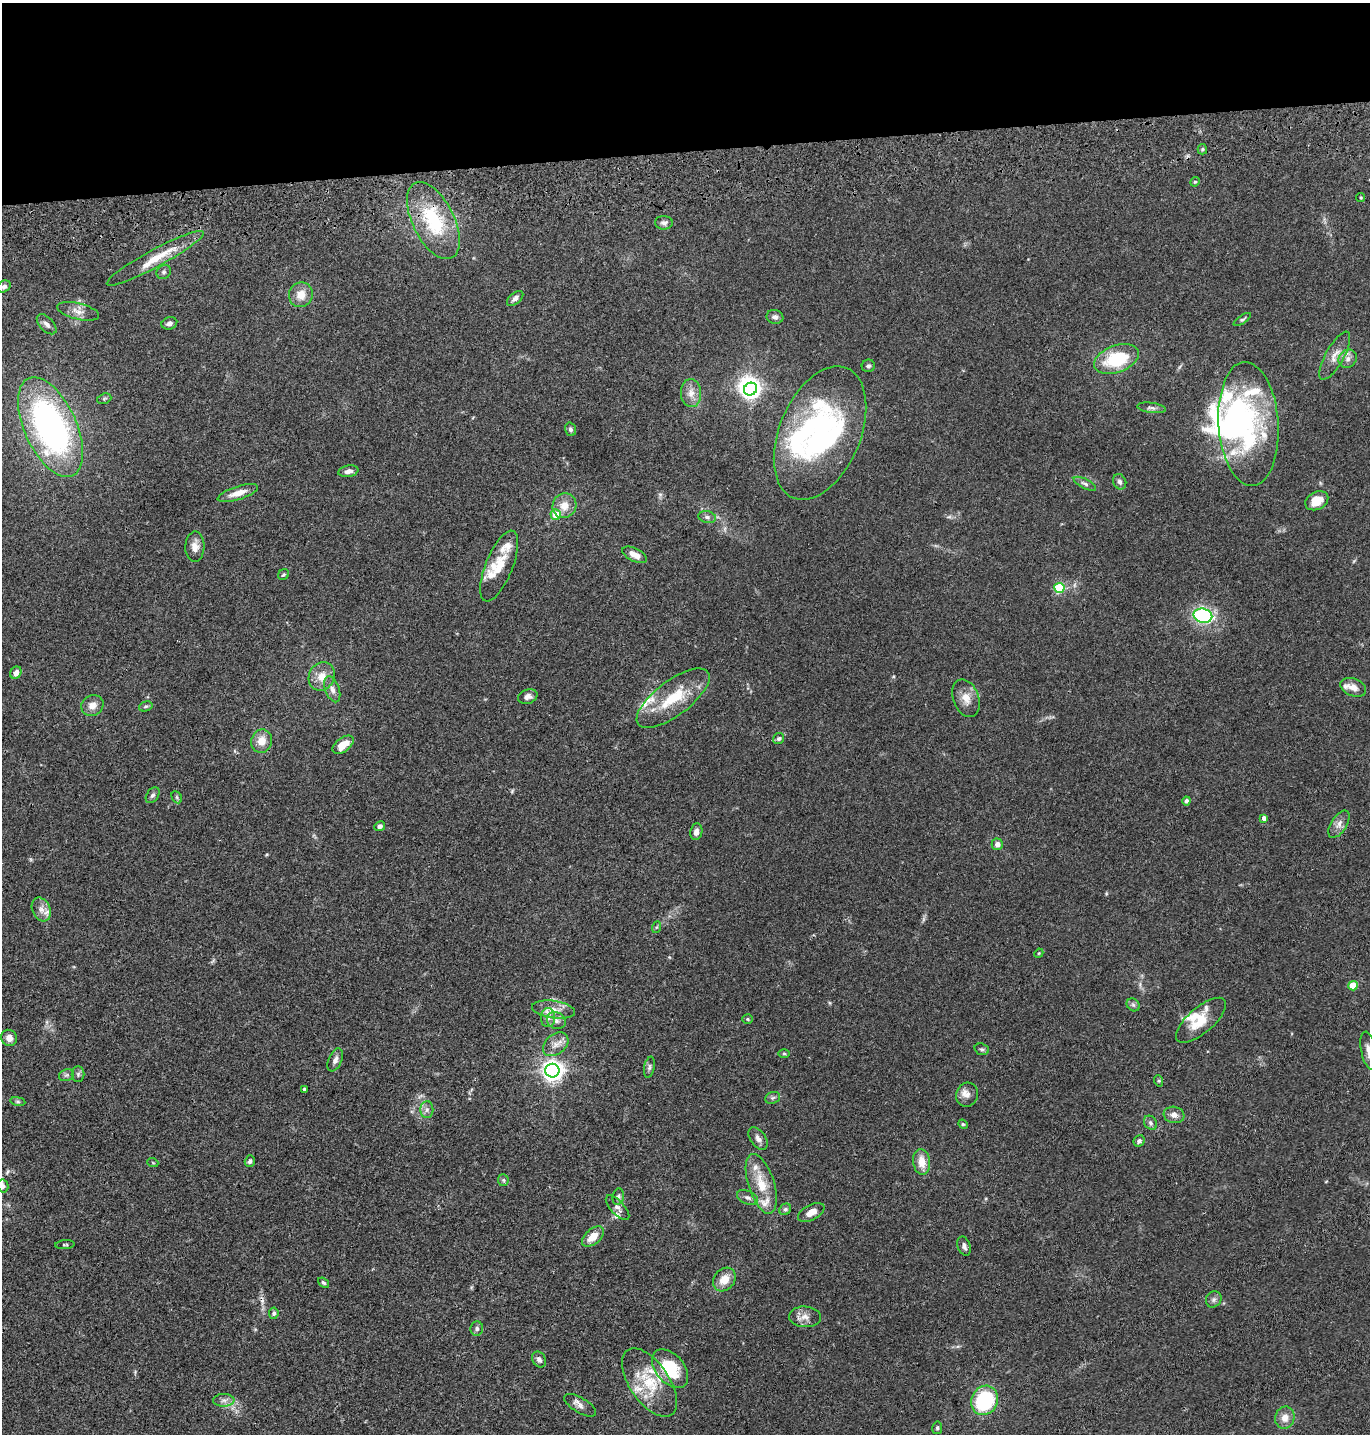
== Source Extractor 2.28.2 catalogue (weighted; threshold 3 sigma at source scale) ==
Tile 2 of 3 x 3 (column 2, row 1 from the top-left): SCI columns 1491-2858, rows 2980-4411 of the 4349 x 4527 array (HDU 1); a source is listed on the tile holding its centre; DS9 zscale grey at full resolution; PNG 1372 x 1436 px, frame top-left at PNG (2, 3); each listed source drawn as its Kron ellipse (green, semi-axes under 4 px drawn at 4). Shown black and unused: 10% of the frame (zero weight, under 3 of 4 exposures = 6% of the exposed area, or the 3 px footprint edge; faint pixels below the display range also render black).
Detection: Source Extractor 2.28.2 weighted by HDU 2 'WHT'; one run over the whole footprint, this tile lists its part. Background 0.0829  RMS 0.0061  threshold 0.0276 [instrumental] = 3 sigma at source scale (4.5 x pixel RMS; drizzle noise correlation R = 1.50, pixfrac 1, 0.05/0.05 arcsec/px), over >= 5 px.
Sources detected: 147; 7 inside a brighter object's white glare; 1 cosmic-ray / hot-pixel residue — neither listed nor drawn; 19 inside a brighter listed object's ellipse — not listed separately; the other 120 listed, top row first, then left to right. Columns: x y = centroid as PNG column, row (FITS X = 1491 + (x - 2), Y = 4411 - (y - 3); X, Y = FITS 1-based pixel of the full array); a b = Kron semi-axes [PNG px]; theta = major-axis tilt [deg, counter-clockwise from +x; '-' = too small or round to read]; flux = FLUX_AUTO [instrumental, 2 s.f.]
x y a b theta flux
1202 149 5 5 - 0.95
1195 182 5 4 - 0.67
1361 197 4 4 - 0.7
433 221 42 21 -63 42
664 223 9 6 -2 2
155 258 55 9 28 16
164 272 7 6 - 1.3
4 287 7 5 35 1.7
301 295 12 11 - 7.6
515 298 9 5 41 2.5
78 311 21 8 -14 5.1
775 317 8 7 - 2.1
1242 319 10 4 34 1.1
169 323 8 6 18 2.1
47 324 12 7 -46 2.7
1335 356 27 9 61 7
1116 359 23 13 21 36
1348 359 9 8 - 3.2
868 366 6 6 - 1.4
750 389 7 6 - 270
691 393 14 10 -86 5.2
104 399 7 5 18 1
1151 408 14 5 -8 2
1248 424 62 30 -86 76
50 427 53 26 -66 200
570 429 7 5 -73 1.6
820 433 70 40 67 120
348 471 10 5 11 2.6
1120 482 8 6 -65 1.9
1085 484 12 4 -27 1.9
238 493 21 6 17 6.6
1317 501 12 9 28 10
564 506 13 11 58 7.5
556 515 5 5 - 12
707 517 9 6 -10 1.8
195 547 15 9 88 5.2
635 555 13 6 -26 4.8
499 566 38 13 68 15
283 575 6 5 - 0.96
1059 588 5 5 - 38
1203 616 9 7 -14 84
16 673 6 5 - 3.2
322 676 15 12 62 7.4
1353 687 13 8 -22 4.4
332 689 13 7 -69 3.3
528 697 10 7 18 2.5
673 698 43 17 37 26
966 698 19 13 -69 7.2
92 705 11 10 - 4.8
146 706 7 5 18 1
779 739 6 5 - 1.2
261 741 12 10 76 7.4
343 745 12 7 36 8.5
153 795 9 5 54 1.6
177 797 6 4 -62 0.96
1186 801 4 4 - 1.9
1264 818 4 4 - 2.6
1339 824 15 7 58 3.8
380 826 5 5 - 2.1
696 832 8 6 81 2.7
997 844 6 5 - 3.3
41 909 12 9 -67 3.9
657 927 6 4 70 0.86
1039 953 5 3 - 0.57
1353 986 5 4 - 15
1133 1005 7 5 -44 1.4
554 1010 22 8 -8 7.1
548 1018 9 7 89 3.2
747 1019 5 4 - 0.78
1201 1020 31 12 41 13
556 1021 10 8 -30 3
9 1038 8 7 - 4.3
556 1044 14 10 39 5
982 1049 7 5 -19 1.3
1369 1051 19 7 -79 5.3
784 1054 6 4 -1 0.77
335 1060 12 6 67 2.9
649 1067 10 5 79 1.6
552 1071 7 7 - 390
78 1074 8 6 90 1.3
66 1075 8 5 21 1.3
1159 1081 6 4 -71 0.75
304 1089 3 3 - 1
967 1095 12 11 - 4.1
773 1098 8 5 21 1.3
18 1101 8 4 -9 0.97
427 1110 8 6 88 2.2
1174 1115 10 8 -10 3.8
1150 1123 7 6 - 1.7
963 1124 5 4 - 0.69
758 1138 12 7 -55 3
1139 1141 6 5 - 1.5
250 1161 6 5 - 1.5
922 1162 13 8 -82 7.8
153 1163 5 3 - 0.54
503 1180 6 5 - 1
761 1184 31 13 -72 16
3 1186 6 5 - 1.2
618 1197 8 5 80 1.5
748 1198 11 6 -25 2.2
618 1208 16 7 -48 3.1
785 1209 6 5 - 1.2
811 1213 14 7 28 5.4
593 1237 13 7 41 8
65 1245 9 4 4 0.94
964 1246 10 6 -71 2.1
724 1280 13 10 51 8
323 1283 6 4 -39 0.99
1214 1299 8 7 - 1.9
274 1313 6 4 81 1.3
805 1317 16 10 -4 5
477 1328 7 6 - 1.8
539 1359 8 6 -56 2.3
670 1369 22 14 -50 28
649 1382 39 20 -56 25
224 1400 10 6 2 2.6
985 1400 15 13 62 46
580 1405 18 7 -31 3.5
1285 1418 11 9 76 5.3
937 1428 6 5 - 1.1
Isophote crosses this tile's border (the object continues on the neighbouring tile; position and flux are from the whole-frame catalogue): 2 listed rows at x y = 1369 1051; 3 1186